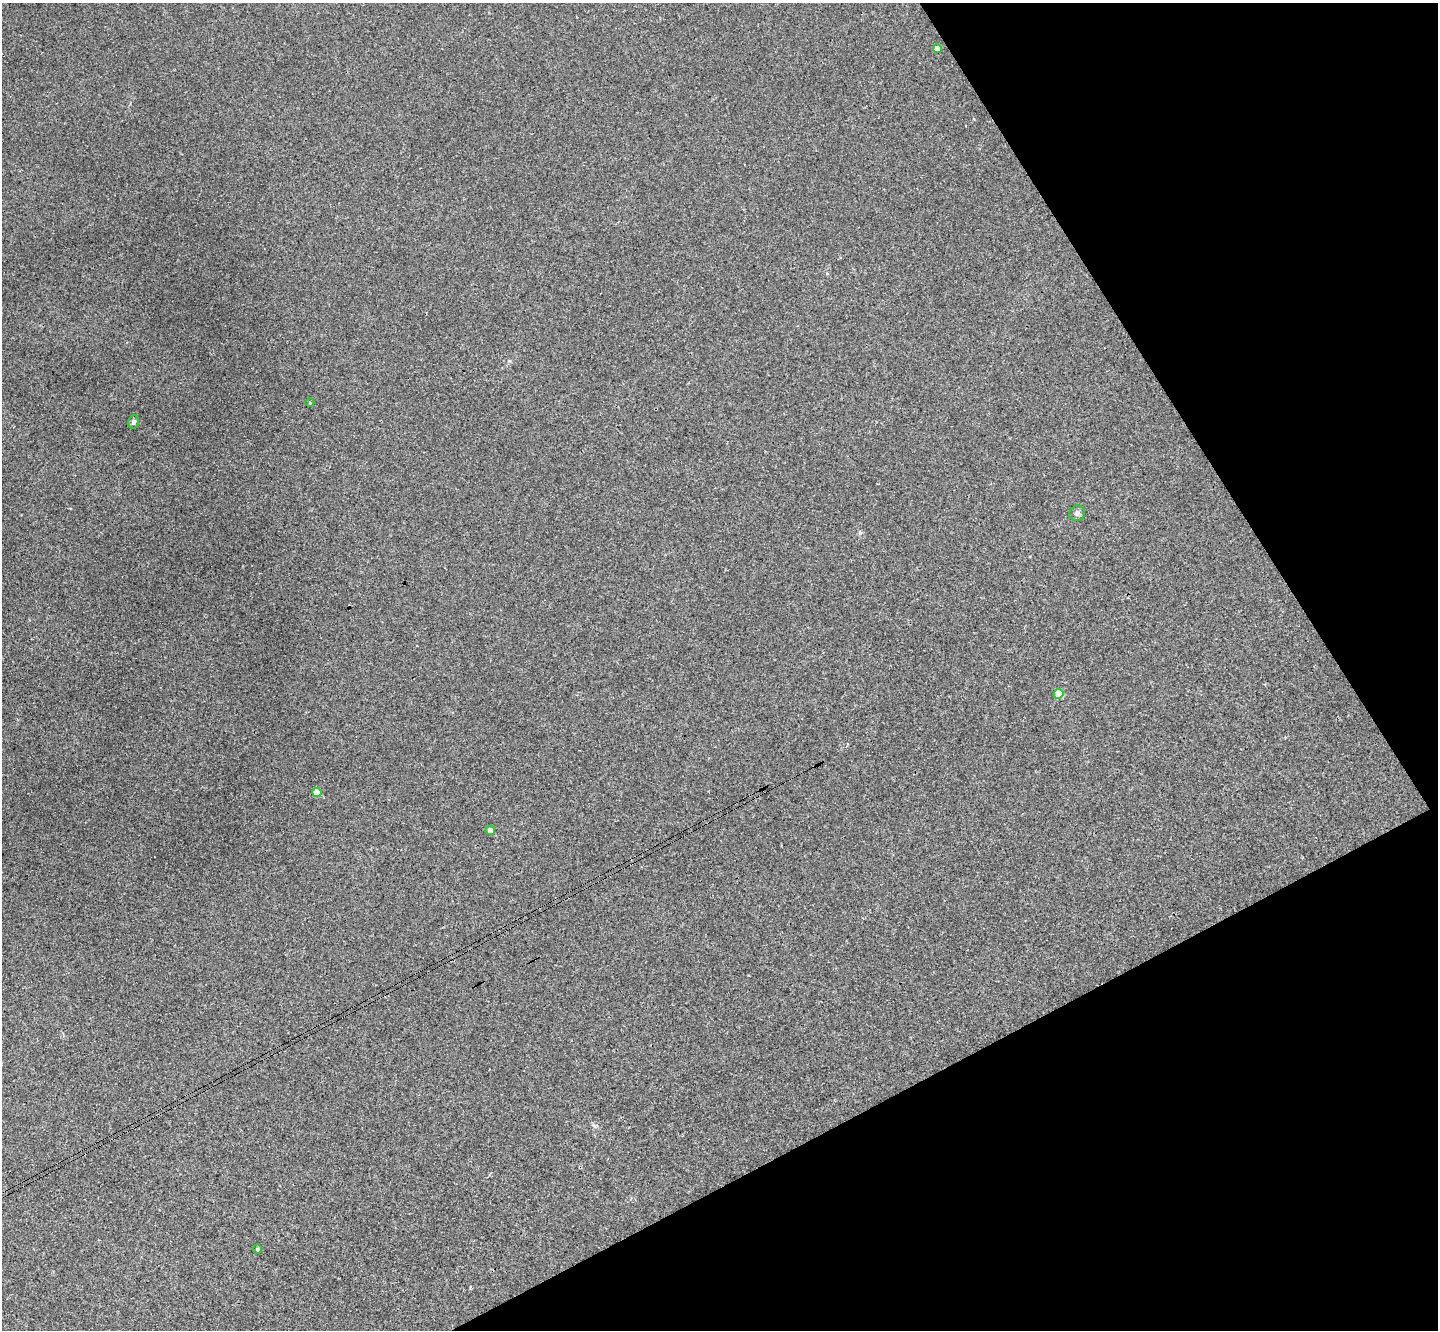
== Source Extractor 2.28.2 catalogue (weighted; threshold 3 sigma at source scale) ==
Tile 12 of 4 x 4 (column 4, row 3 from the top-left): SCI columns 4364-5799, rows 1655-2982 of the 5855 x 5828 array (HDU 1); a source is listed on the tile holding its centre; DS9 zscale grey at full resolution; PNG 1440 x 1332 px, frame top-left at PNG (2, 3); each listed source drawn as its Kron ellipse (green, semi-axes under 4 px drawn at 4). Shown black and unused: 25% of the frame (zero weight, under 3 of 4 exposures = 6% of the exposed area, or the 3 px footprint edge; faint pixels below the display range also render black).
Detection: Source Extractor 2.28.2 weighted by HDU 2 'WHT'; one run over the whole footprint, this tile lists its part. Background 0.0089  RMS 0.0037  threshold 0.0165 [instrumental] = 3 sigma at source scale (4.5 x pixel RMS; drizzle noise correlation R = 1.50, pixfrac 1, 0.05/0.05 arcsec/px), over >= 5 px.
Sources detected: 8; all 8 listed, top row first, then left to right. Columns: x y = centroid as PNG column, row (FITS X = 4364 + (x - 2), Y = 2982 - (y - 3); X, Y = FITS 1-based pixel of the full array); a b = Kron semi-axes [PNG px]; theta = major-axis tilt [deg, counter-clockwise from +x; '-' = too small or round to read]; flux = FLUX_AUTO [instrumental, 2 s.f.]
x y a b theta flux
937 49 4 4 - 2.8
310 403 4 3 - 0.29
134 422 6 5 - 0.91
1077 513 8 7 - 1.2
1059 694 5 5 - 7.6
317 792 4 4 - 5.7
490 830 5 4 - 2
257 1249 5 4 - 0.41